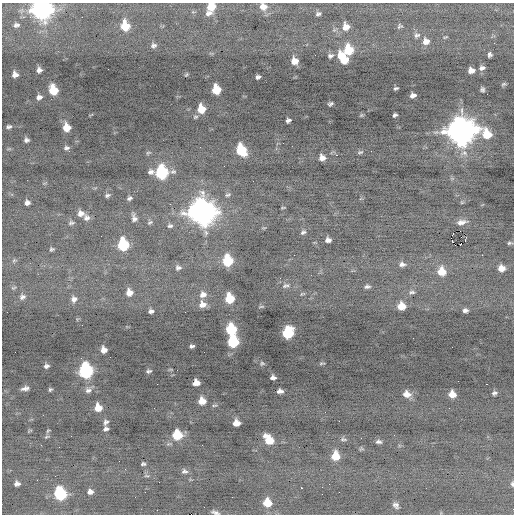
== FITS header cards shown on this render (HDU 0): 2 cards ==
NAXIS1  =                  512 / Axis length
NAXIS2  =                  512 / Axis length

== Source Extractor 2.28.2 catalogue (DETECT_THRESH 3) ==
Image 512 x 512 px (HDU 0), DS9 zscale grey, 1 PNG px = 1 image px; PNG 516 x 516 px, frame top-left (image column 1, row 512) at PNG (2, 3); no overlay
Background -0.19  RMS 0.77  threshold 2.31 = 3 sigma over >= 5 px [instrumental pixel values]
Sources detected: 154; all 154 listed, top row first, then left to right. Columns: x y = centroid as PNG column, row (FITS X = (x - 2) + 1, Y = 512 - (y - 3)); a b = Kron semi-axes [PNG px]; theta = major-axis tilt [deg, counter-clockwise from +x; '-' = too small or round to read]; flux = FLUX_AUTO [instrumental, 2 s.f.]
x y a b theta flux
211 6 8 7 - 860
263 7 9 8 - 400
42 9 10 9 - 25000
209 13 11 6 10 240
318 14 5 4 - 110
30 17 4 4 - 76
16 25 8 6 4 150
125 26 8 7 - 1400
400 26 6 5 - 90
346 27 8 8 - 400
417 35 9 7 15 160
445 37 6 3 22 50
426 41 8 8 - 350
494 43 2 2 - 26
154 45 7 6 - 140
348 50 8 7 - 1500
489 53 4 3 - 450
330 56 6 5 - 120
343 58 12 7 -57 1400
295 61 6 6 - 440
482 68 6 5 - 160
39 70 5 5 - 180
471 70 6 5 - 330
15 74 6 5 - 270
186 75 4 2 - 46
258 77 4 4 - 120
503 84 6 4 26 72
396 88 4 3 - 84
53 90 8 6 -69 1500
216 90 7 6 - 1300
482 90 5 4 - 110
413 95 6 4 17 210
39 97 5 4 - 170
330 104 5 3 - 100
201 109 7 6 - 910
361 115 6 4 45 56
395 115 5 4 - 100
288 120 5 4 - 140
9 127 5 3 - 100
67 127 7 6 - 690
461 131 11 11 - 64000
487 134 11 8 -49 1200
26 140 5 4 - 130
200 147 2 2 - 45
66 148 6 4 9 120
241 150 9 7 -63 2200
360 152 8 4 15 87
464 153 11 7 9 290
336 155 4 3 - 90
322 158 6 6 - 330
151 172 7 5 12 170
162 172 9 7 -83 5200
173 172 8 6 8 130
107 195 6 4 14 100
228 195 8 4 24 93
129 198 5 4 - 120
462 202 6 4 18 54
27 203 5 5 - 180
283 208 4 2 - 47
202 212 12 11 - 50000
81 213 7 6 - 280
87 218 6 6 - 180
134 218 10 6 -77 210
150 222 7 5 23 95
461 222 12 6 10 310
71 223 7 5 14 110
170 226 8 6 11 130
303 232 8 5 28 120
451 238 4 2 - 430
328 240 6 5 - 210
465 240 5 2 - 46
509 243 6 4 7 81
461 244 3 2 - 110
123 245 8 7 - 3400
52 249 4 3 - 79
294 255 2 2 - 38
14 260 6 4 44 76
228 261 8 7 - 2400
402 264 9 6 2 200
178 268 8 7 - 160
501 268 7 6 - 430
442 272 8 8 - 870
280 278 3 2 - 40
286 285 10 5 18 150
367 287 7 4 10 130
13 288 7 4 18 71
129 292 7 6 - 400
412 292 8 5 -4 120
203 294 9 7 20 290
302 294 6 3 13 57
22 297 8 6 22 170
229 298 7 7 - 1500
74 299 8 7 - 210
202 304 8 7 - 360
261 306 7 3 9 54
401 306 7 6 - 680
465 310 5 4 - 150
151 311 5 4 - 140
185 312 3 2 - 41
231 329 8 7 - 2600
288 333 8 7 - 3500
233 342 7 7 - 3400
192 346 5 3 - 120
104 350 6 5 - 360
262 363 6 5 - 78
322 363 6 3 6 62
46 366 5 4 - 140
171 370 6 4 -19 52
86 371 9 7 -86 7900
149 371 5 4 - 97
273 377 6 4 -2 170
196 383 6 5 - 460
157 384 2 2 - 120
486 384 2 2 - 200
25 388 7 4 12 190
50 389 4 3 - 72
88 390 8 7 - 190
280 391 6 4 0 190
494 393 5 3 - 110
406 394 8 6 -12 410
452 394 6 6 - 590
202 401 6 6 - 630
214 405 7 3 8 64
98 408 6 6 - 660
339 421 2 2 - 290
106 422 7 5 66 140
236 423 6 5 - 480
106 429 5 4 - 140
29 430 8 2 21 47
48 431 5 3 - 55
177 435 8 7 - 1900
47 437 7 4 19 68
343 439 10 4 -5 100
269 440 10 6 -50 1000
378 442 7 4 -4 130
59 447 2 2 - 51
361 449 6 5 - 74
335 456 7 7 - 1000
143 464 4 3 - 91
125 469 2 2 - 28
184 471 9 7 -11 160
147 476 8 4 -1 85
37 480 3 2 - 42
17 484 5 5 - 200
329 484 2 2 - 28
512 484 7 4 -89 88
301 488 3 2 - 310
90 492 6 5 - 220
60 494 9 7 -65 4200
267 503 7 6 - 1000
396 505 8 6 -42 180
204 507 2 2 - 23
157 510 2 2 - 51
215 512 10 4 -15 150
At the frame edge (FLAGS 8, measured only in part): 5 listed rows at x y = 211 6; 263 7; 42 9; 512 484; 215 512